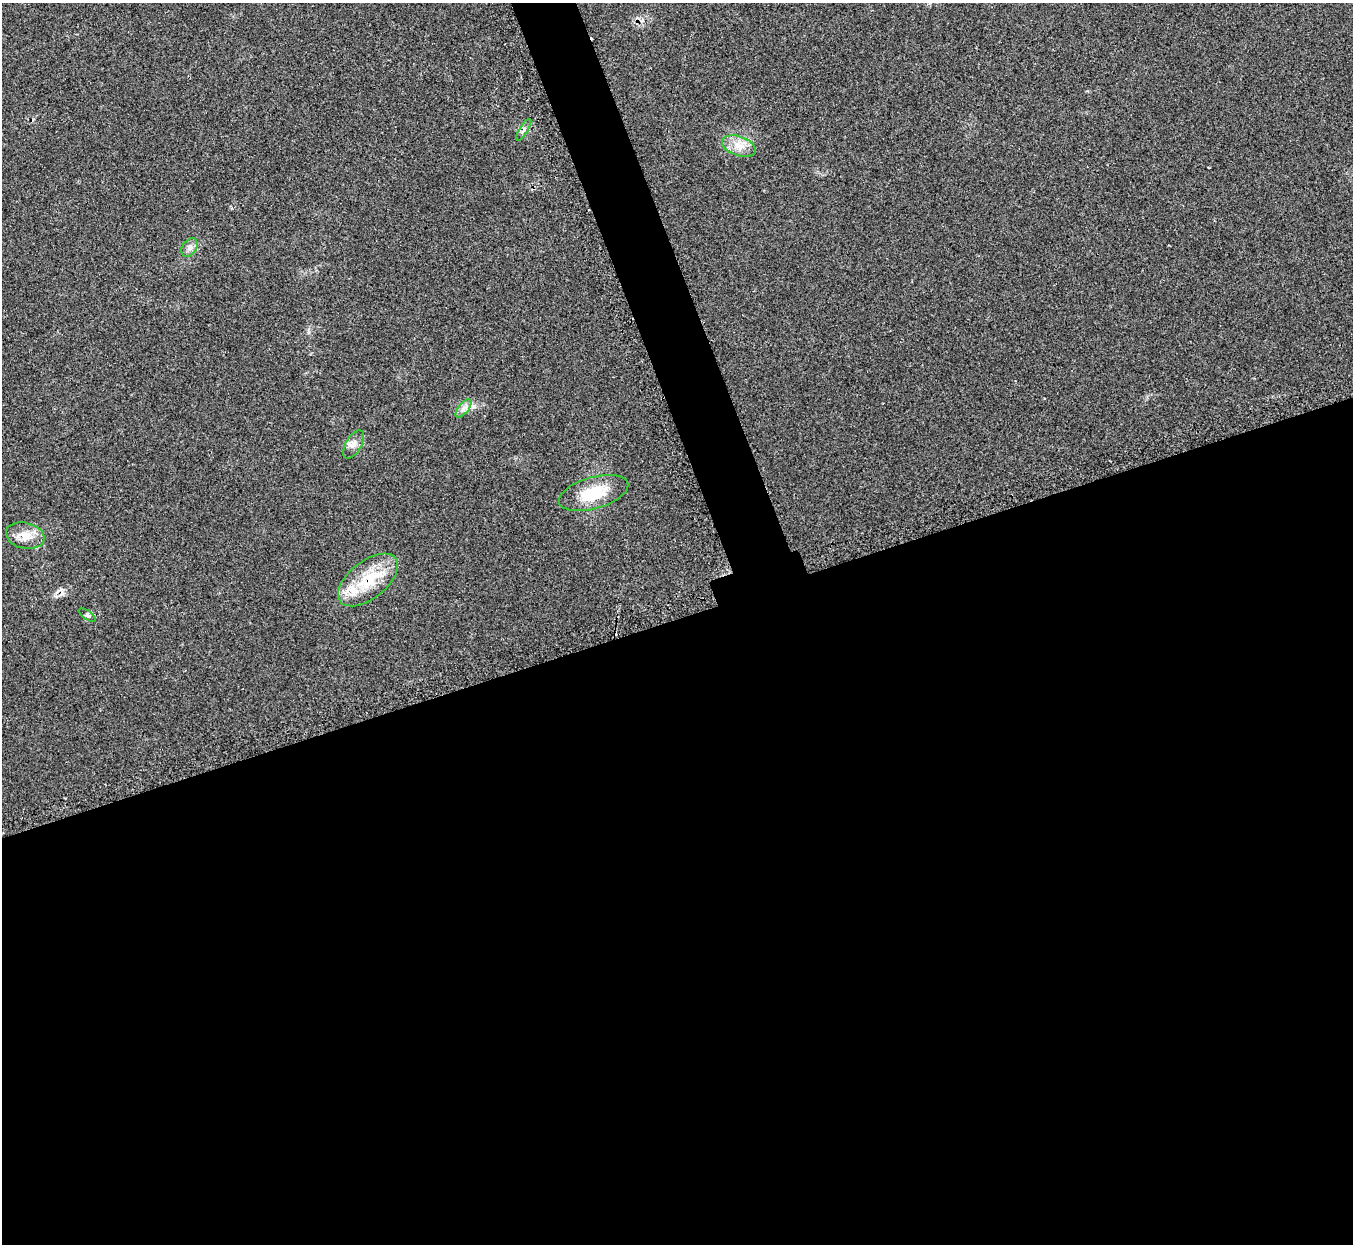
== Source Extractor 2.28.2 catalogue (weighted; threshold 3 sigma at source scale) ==
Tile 15 of 4 x 4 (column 3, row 4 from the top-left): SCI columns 2733-4083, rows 184-1425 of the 5461 x 5457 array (HDU 1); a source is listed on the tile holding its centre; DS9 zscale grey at full resolution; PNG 1355 x 1246 px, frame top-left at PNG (2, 3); each listed source drawn as its Kron ellipse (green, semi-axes under 4 px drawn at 4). Shown black and unused: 53% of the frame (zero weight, under 2 of 3 exposures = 3% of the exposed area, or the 3 px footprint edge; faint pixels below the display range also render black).
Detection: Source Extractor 2.28.2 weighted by HDU 2 'WHT'; one run over the whole footprint, this tile lists its part. Background 0.152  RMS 0.0095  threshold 0.0428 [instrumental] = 3 sigma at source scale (4.5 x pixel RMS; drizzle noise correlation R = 1.50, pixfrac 1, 0.05/0.05 arcsec/px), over >= 5 px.
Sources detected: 12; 2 cosmic-ray / hot-pixel residue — neither listed nor drawn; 1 inside a brighter listed object's ellipse — not listed separately; the other 9 listed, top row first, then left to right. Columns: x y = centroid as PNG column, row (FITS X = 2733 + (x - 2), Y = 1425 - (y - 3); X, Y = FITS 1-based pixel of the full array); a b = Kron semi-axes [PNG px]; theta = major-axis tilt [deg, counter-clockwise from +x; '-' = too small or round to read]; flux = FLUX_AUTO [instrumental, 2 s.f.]
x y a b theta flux
524 130 12 3 58 2.5
739 146 17 9 -20 11
189 247 10 7 54 4.3
463 408 11 5 51 4.1
353 445 16 8 59 6.1
593 493 36 16 16 34
25 536 19 13 -12 14
368 580 35 19 38 39
87 615 9 3 -35 1.7
Overlapping masked pixels (flux is a lower limit): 1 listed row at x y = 368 580